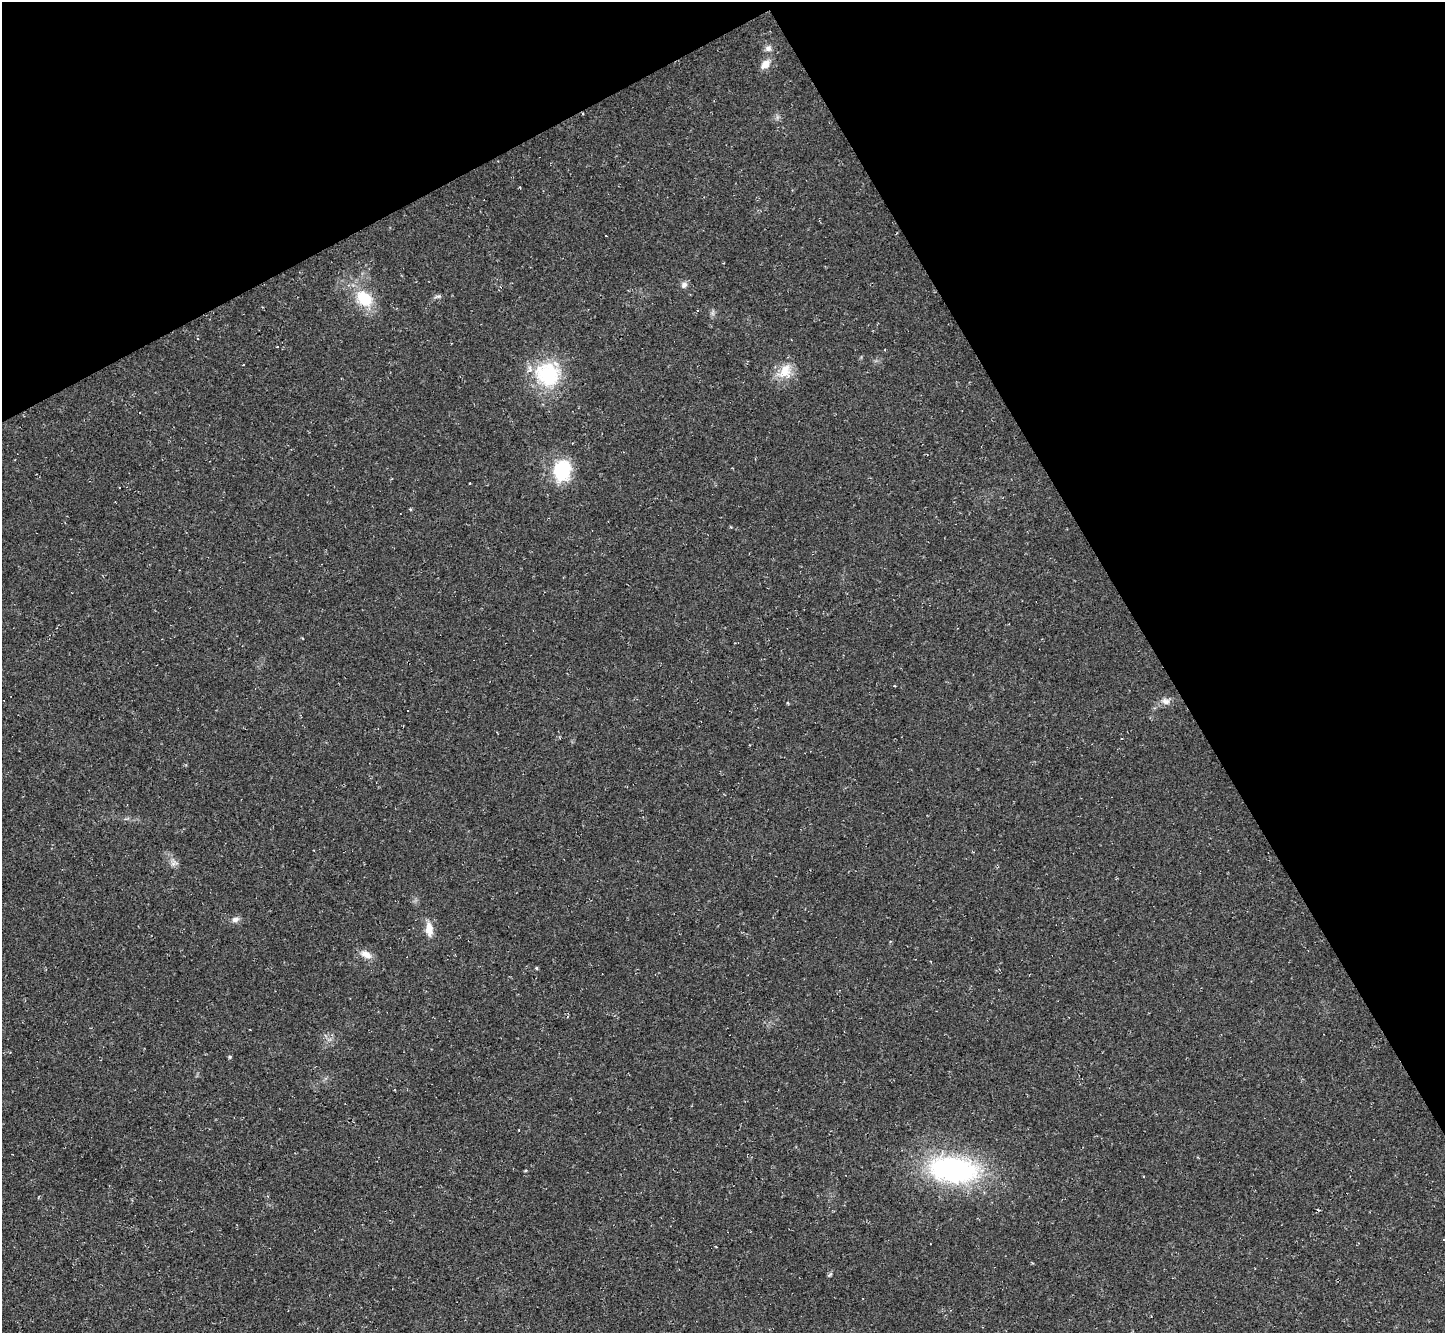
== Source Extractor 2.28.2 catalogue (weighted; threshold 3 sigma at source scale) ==
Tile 3 of 4 x 4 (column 3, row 1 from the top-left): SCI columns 2887-4329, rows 4280-5610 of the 5772 x 5763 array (HDU 1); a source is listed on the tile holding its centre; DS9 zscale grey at full resolution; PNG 1447 x 1335 px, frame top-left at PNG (2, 2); no overlay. Shown black and unused: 29% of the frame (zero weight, under 2 of 3 exposures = <1% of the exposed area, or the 3 px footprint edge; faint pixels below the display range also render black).
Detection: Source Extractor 2.28.2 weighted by HDU 2 'WHT'; one run over the whole footprint, this tile lists its part. Background 0.045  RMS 0.0066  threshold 0.0299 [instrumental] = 3 sigma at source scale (4.5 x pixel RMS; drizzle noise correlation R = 1.50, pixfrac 1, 0.05/0.05 arcsec/px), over >= 5 px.
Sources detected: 28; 4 cosmic-ray / hot-pixel residue — not listed; the other 24 listed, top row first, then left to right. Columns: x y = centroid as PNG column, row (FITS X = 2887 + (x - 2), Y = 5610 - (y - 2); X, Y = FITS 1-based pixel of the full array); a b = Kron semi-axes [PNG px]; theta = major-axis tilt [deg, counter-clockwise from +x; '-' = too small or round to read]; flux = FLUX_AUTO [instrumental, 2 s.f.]
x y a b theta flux
768 48 9 8 - 2.8
765 64 12 8 48 6.1
583 114 3 2 - 0.61
684 284 9 7 58 2.5
437 296 10 4 11 1.5
364 298 18 12 -46 23
784 371 23 14 53 12
548 374 33 29 -37 45
140 413 3 2 - 0.43
562 470 19 15 81 40
119 487 3 3 - 1.5
1166 701 12 8 -20 3.6
788 703 4 2 - 0.66
173 864 7 4 19 1.8
235 919 10 7 19 2.7
429 929 16 8 -85 7.8
366 954 16 9 -28 5.4
536 968 4 4 - 0.71
230 1057 5 4 - 0.79
345 1104 2 2 - 0.37
519 1130 2 2 - 0.4
954 1170 62 32 -7 120
525 1171 4 3 - 0.67
1444 1239 3 3 - 2.4
Overlapping masked pixels (flux is a lower limit): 1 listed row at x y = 583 114
Isophote crosses this tile's border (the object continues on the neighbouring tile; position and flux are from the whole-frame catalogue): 1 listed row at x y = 1444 1239
Unlisted compact peaks at least as high as the median listed source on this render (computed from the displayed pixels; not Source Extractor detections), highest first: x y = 830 1274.